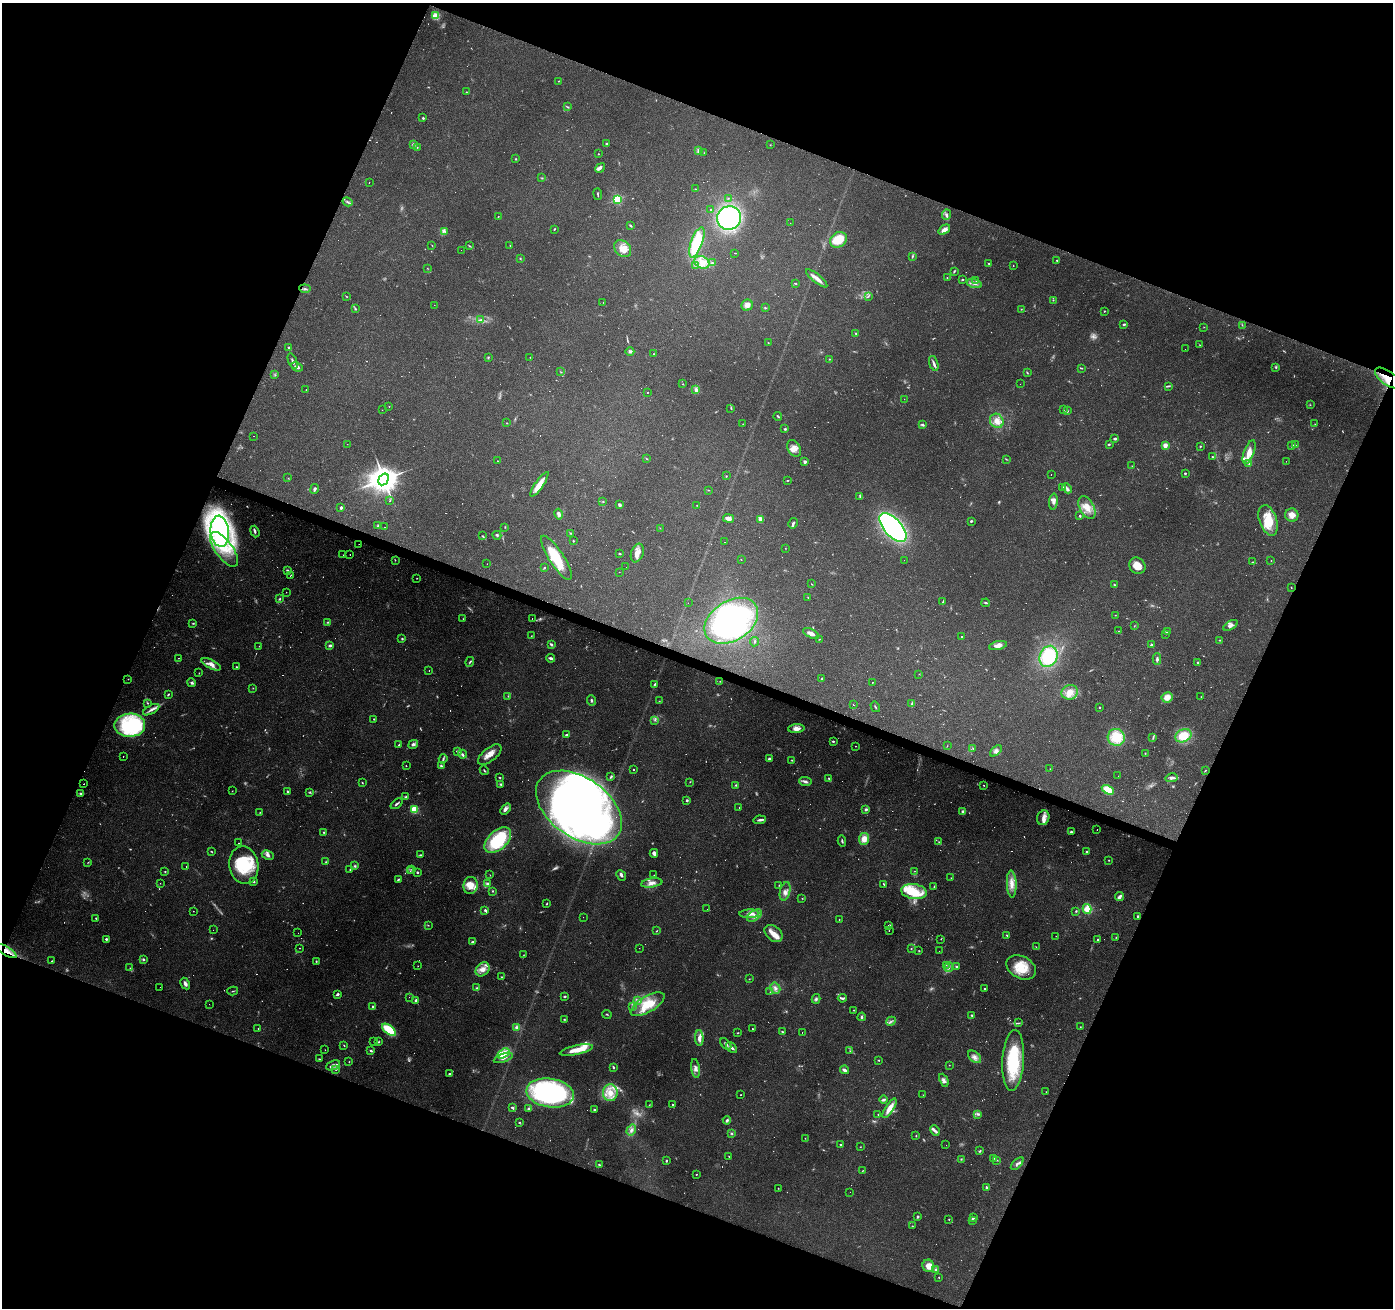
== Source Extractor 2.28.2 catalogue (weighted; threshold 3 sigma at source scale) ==
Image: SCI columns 5-5568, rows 271-5492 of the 5568 x 5698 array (HDU 1 of 3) = the unmasked area's bounding box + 8 px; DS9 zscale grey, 4 x 4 block average (1 PNG px = mean of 4 x 4 image px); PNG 1395 x 1310 px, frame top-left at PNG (2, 3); each listed source drawn as its Kron ellipse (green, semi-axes under 4 px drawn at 4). Shown black and unused: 42% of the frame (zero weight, under 2 of 3 exposures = <1% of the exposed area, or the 3 px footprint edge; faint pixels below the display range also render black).
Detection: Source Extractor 2.28.2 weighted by HDU 2 'WHT'. Background 0.27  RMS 0.0078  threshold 0.0351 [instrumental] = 3 sigma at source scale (4.5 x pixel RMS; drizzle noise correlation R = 1.50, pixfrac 1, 0.0396/0.0396 arcsec/px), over >= 5 px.
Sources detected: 892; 108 too faint to see at this stretch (4 x 4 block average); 6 inside a brighter object's white glare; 88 cosmic-ray / hot-pixel residue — neither listed nor drawn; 16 coinciding with a brighter row at this scale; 71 inside a brighter listed object's ellipse — not listed separately; of the other 603, all 500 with FLUX_AUTO >= 1.47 (the completeness limit of this list) listed and drawn (103 fainter detections not listed), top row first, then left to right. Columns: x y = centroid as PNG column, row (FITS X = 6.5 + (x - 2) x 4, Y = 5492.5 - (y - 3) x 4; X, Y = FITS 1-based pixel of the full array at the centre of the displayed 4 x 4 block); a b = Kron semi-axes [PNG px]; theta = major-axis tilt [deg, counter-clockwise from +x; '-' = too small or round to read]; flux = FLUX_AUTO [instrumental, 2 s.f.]
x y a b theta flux
436 16 2 2 - 370
559 81 2 2 - 2.6
466 92 2 2 - 2.8
567 107 3 2 - 2.9
423 118 2 2 - 15
606 144 3 2 - 4.9
413 145 3 2 - 12
770 145 2 2 - 1.8
417 147 2 2 - 2.6
698 151 4 3 - 8.2
704 153 2 2 - 1.9
598 154 2 2 - 3.4
516 159 2 2 - 3.5
600 168 5 3 - 12
542 178 2 2 - 2.7
369 183 2 2 - 6.9
696 189 3 2 - 2.1
598 194 6 2 -82 4.7
728 198 2 2 - 2.1
617 199 2 2 - 520
347 202 5 2 - 9.3
711 209 2 2 - 4.3
946 215 5 4 - 12
498 216 2 2 - 2.2
729 218 12 11 - 640
790 223 2 2 - 3.2
631 226 4 2 - 5.9
554 229 2 2 - 4.2
944 230 6 4 38 26
444 231 3 3 - 7.1
838 240 9 7 35 120
697 242 16 5 70 290
432 245 2 2 - 1.6
510 245 2 2 - 5.7
469 246 3 2 - 4.3
623 249 9 7 -44 46
461 250 2 2 - 1.5
735 253 2 2 - 2.1
912 257 2 2 - 2.5
520 258 2 2 - 3.7
1057 260 2 2 - 4.8
702 262 8 6 -29 43
712 263 3 2 - 6.1
989 264 3 2 - 3.8
696 265 3 2 - 5.1
1013 266 2 2 - 8.8
427 268 2 2 - 1.8
954 271 4 2 - 5
817 278 13 3 -38 35
947 278 2 2 - 2.7
962 279 2 2 - 4.4
976 281 2 2 - 1.8
974 283 7 2 -15 14
796 284 3 2 - 3
305 289 5 2 - 8.4
346 296 2 2 - 2.9
868 296 3 2 - 4.2
1053 300 2 2 - 3.9
603 302 2 2 - 6.7
434 305 2 2 - 2
747 305 6 5 - 28
765 308 4 2 - 3.7
355 309 3 2 - 3.9
1021 309 2 2 - 2.5
1104 311 3 2 - 2.4
481 320 4 3 - 9
1124 324 3 2 - 8.3
1242 325 2 2 - 1.7
1204 327 2 2 - 1.6
856 334 2 2 - 3.6
768 343 2 2 - 1.7
1200 345 2 2 - 1.5
289 347 2 2 - 6.6
1185 349 2 2 - 2.5
630 351 4 3 - 13
654 354 2 2 - 1.8
488 357 3 2 - 4.7
530 357 2 2 - 1.9
829 359 2 2 - 2.9
293 361 8 2 -70 12
934 364 8 3 -72 14
297 367 6 3 -24 14
1276 367 3 2 - 5.5
1081 368 2 2 - 3.3
561 372 2 2 - 2.4
1027 372 4 2 - 3.8
275 374 2 2 - 2.2
1388 378 15 7 -36 59
683 384 2 2 - 2.7
1020 384 2 2 - 3.1
1168 386 3 2 - 5.3
306 390 2 2 - 2.9
696 390 4 2 - 25
647 392 2 2 - 4.5
904 399 2 2 - 1.8
1310 405 2 2 - 1.9
389 407 2 2 - 1.8
731 409 2 2 - 3.5
382 410 2 2 - 1.9
1063 410 2 2 - 2.2
1067 411 3 2 - 5
778 416 4 2 - 5
997 421 7 6 - 37
507 423 2 2 - 2.3
743 424 2 2 - 1.7
922 424 4 2 - 7.1
1315 424 2 2 - 1.6
785 429 3 2 - 6.4
254 436 2 2 - 2.3
1115 439 4 2 - 10
347 444 2 2 - 1.6
1109 444 3 2 - 4.1
1165 445 2 2 - 130
1295 445 3 2 - 3.8
1200 446 2 2 - 6
1292 446 3 3 - 13
794 448 9 6 -58 31
1249 452 12 5 69 44
1212 457 2 2 - 12
647 459 2 2 - 2.5
1006 459 3 2 - 3.2
497 461 2 2 - 7.4
1286 461 2 2 - 2.1
805 462 2 2 - 52
1249 463 3 2 - 7.9
1132 466 2 2 - 2.1
1185 473 2 2 - 14
1051 474 2 2 - 2
726 476 2 2 - 2.6
288 478 3 2 - 2.2
384 479 6 4 58 7800
787 480 2 2 - 2.6
539 484 15 4 56 70
1063 487 3 2 - 3.1
1067 488 5 3 - 10
315 489 5 3 - 13
708 490 2 2 - 2.5
860 496 2 2 - 3.1
390 501 2 2 - 1.9
603 501 2 2 - 3.2
1053 502 8 3 84 23
619 505 4 3 - 11
697 505 2 2 - 1.7
1087 507 12 7 -62 58
341 508 2 2 - 12
559 514 5 3 - 18
1292 515 6 6 - 40
1080 516 2 2 - 6.6
728 519 5 4 - 25
760 519 4 3 - 27
1268 520 16 8 -71 120
971 521 3 2 - 5.3
793 523 5 2 - 9.4
378 526 3 2 - 3.8
385 527 2 2 - 2.3
505 527 2 2 - 2.7
660 528 2 2 - 1.5
893 528 18 8 -49 1400
220 531 15 9 -84 710
255 532 6 3 -69 12
571 533 3 2 - 6.3
497 535 4 3 - 6.6
483 536 2 2 - 4.3
573 541 2 2 - 4.1
724 542 2 2 - 5.3
359 544 2 2 - 2.5
785 548 2 2 - 1.5
224 549 20 8 -54 150
637 553 9 6 69 35
620 554 2 2 - 8
343 555 2 2 - 1.8
350 555 2 2 - 4.2
556 558 25 7 -57 170
741 559 2 2 - 2
395 560 3 2 - 2.6
904 560 2 2 - 1.5
1271 561 2 2 - 2.1
1252 562 3 2 - 3.3
487 564 2 2 - 3
1137 566 8 7 - 56
626 567 2 2 - 2.1
544 568 2 2 - 4
287 570 3 3 - 6.1
619 572 2 2 - 1.5
290 576 2 2 - 2.2
417 578 2 2 - 2
811 584 2 2 - 2.3
1115 585 3 2 - 4.3
1291 588 2 2 - 2
286 592 2 2 - 6.1
808 597 2 2 - 1.8
279 599 4 2 - 4.6
943 602 4 2 - 4.5
688 603 2 2 - 3.6
986 603 4 2 - 6.8
1115 615 2 2 - 2.2
532 618 2 2 - 4
463 619 3 2 - 1.9
731 621 29 20 33 1100
327 622 2 2 - 3.6
193 623 3 2 - 5
1230 625 8 4 31 20
1134 626 2 2 - 2.2
1118 631 2 2 - 1.8
1167 632 3 2 - 9.7
811 633 8 3 -27 28
1166 634 2 2 - 3.7
531 636 2 2 - 1.6
962 637 2 2 - 5.9
402 639 3 2 - 5.6
819 639 3 2 - 2.5
1219 640 2 2 - 2.6
754 642 4 2 - 4.5
551 644 4 2 - 9.8
330 645 3 2 - 11
1151 645 3 2 - 6.1
259 646 2 2 - 2.9
998 646 9 4 12 29
1048 656 11 8 66 280
179 658 2 2 - 1.8
551 658 4 2 - 13
1157 659 6 2 88 14
470 662 5 2 - 5.9
1198 662 2 2 - 17
211 664 10 4 -27 36
236 667 2 2 - 4.2
429 670 2 2 - 3.2
199 673 2 2 - 1.5
919 674 2 2 - 1.8
822 678 3 2 - 3.7
128 679 2 2 - 2.1
720 681 2 2 - 1.8
191 682 4 3 - 8.3
872 683 2 2 - 9.4
654 684 4 2 - 6
253 688 2 2 - 1.8
1070 692 8 7 - 49
168 695 3 2 - 5.5
508 696 2 2 - 3.1
1167 697 5 5 - 42
1201 697 2 2 - 2.3
591 700 5 2 - 7.9
659 701 2 2 - 1.7
147 703 3 2 - 4.1
853 704 2 2 - 3
912 704 4 2 - 8.2
875 707 5 2 - 4.9
1099 707 2 2 - 4.7
151 710 9 3 28 21
374 719 3 2 - 3.5
655 720 2 2 - 3
130 725 15 11 1 480
796 729 8 4 4 33
566 735 2 2 - 8.2
1183 736 8 6 23 130
1116 737 8 8 - 120
1153 738 3 2 - 5.6
833 741 3 2 - 5.5
413 744 5 3 - 15
399 745 3 2 - 4.1
855 746 2 2 - 5.9
947 746 2 2 - 2.1
973 748 2 2 - 2.8
996 751 7 4 40 16
458 752 3 2 - 6.3
1145 753 2 2 - 2.3
462 754 5 2 - 12
490 755 14 6 38 51
123 756 2 2 - 6.7
443 759 5 2 - 7.8
769 759 3 2 - 15
792 760 3 2 - 3
406 766 2 2 - 2.3
441 766 4 3 - 9.5
1050 769 2 2 - 1.8
484 770 5 2 - 4.9
633 770 2 2 - 3.2
1205 771 2 2 - 2.4
1118 776 2 2 - 1.8
611 777 4 2 - 8.1
500 778 3 2 - 4.1
829 778 2 2 - 4.4
1171 778 6 3 12 16
690 782 2 2 - 2.3
805 782 6 3 -6 13
362 783 3 2 - 3
84 784 2 2 - 2.8
500 784 3 2 - 5.2
736 785 2 2 - 3.8
984 785 2 2 - 5.7
1108 790 6 4 -30 98
232 791 2 2 - 1.8
287 792 3 2 - 6.5
310 792 4 3 - 5.6
81 793 4 3 - 8.8
406 797 4 2 - 5.3
687 800 4 2 - 6.4
397 804 7 2 39 10
579 807 48 30 -35 3000
739 807 2 2 - 3
414 809 2 2 - 370
505 809 6 4 48 18
866 809 3 3 - 10
963 811 3 3 - 12
260 812 2 2 - 2.4
1043 818 7 6 - 28
759 820 6 2 9 13
1097 830 2 2 - 9.7
324 832 3 2 - 4.2
1071 832 4 2 - 7.2
864 839 6 5 - 48
498 840 16 9 43 340
842 841 5 2 - 6.5
939 842 3 2 - 4.7
238 843 2 2 - 2.2
212 852 3 2 - 3.5
1087 852 3 2 - 4.8
654 853 4 3 - 18
268 855 6 4 -26 16
420 855 3 3 - 5.4
1109 860 2 2 - 4.5
88 862 2 2 - 2.6
326 862 2 2 - 2.9
244 865 19 14 -80 220
186 866 2 2 - 1.7
355 866 3 3 - 7
350 870 2 2 - 3.9
412 870 3 2 - 3.5
410 871 2 2 - 3.1
915 871 2 2 - 3.7
165 872 2 2 - 3.1
417 872 2 2 - 8.1
490 875 2 2 - 1.7
654 875 2 2 - 3.2
621 876 5 3 - 9.3
951 878 2 2 - 1.7
398 879 3 2 - 6.8
254 881 3 2 - 7.3
160 883 2 2 - 1.8
487 883 4 3 - 11
652 883 11 4 8 33
884 884 3 2 - 4.6
1012 884 13 5 -88 47
470 885 8 7 - 59
779 885 2 2 - 2.5
934 887 2 2 - 3.4
493 891 2 2 - 4.1
785 891 9 5 76 25
914 891 13 7 -9 86
1120 897 4 2 - 18
802 898 2 2 - 2.3
547 904 3 2 - 3.4
707 909 2 2 - 4.8
1087 909 5 3 - 56
485 910 4 2 - 8.8
193 911 2 2 - 2.4
1076 911 3 2 - 4.4
749 914 10 3 2 32
754 916 8 5 32 36
1137 916 3 2 - 5.8
583 917 2 2 - 1.6
96 918 2 2 - 3.1
839 919 2 2 - 2.6
428 925 3 2 - 3
889 925 3 2 - 5.2
213 930 2 2 - 3.2
889 930 2 2 - 2.4
657 931 2 2 - 2.6
298 933 2 2 - 1.9
774 933 10 7 -40 41
1007 935 3 2 - 4.5
1056 936 2 2 - 1.7
1116 937 2 2 - 2.4
106 939 2 2 - 20
941 939 3 2 - 2.2
1098 939 2 2 - 4.3
472 942 3 2 - 7
1036 947 2 2 - 2.1
300 948 2 2 - 2.5
639 948 2 2 - 4.1
911 949 2 2 - 3.6
6 951 11 4 -30 31
919 951 2 2 - 3.1
939 951 2 2 - 1.6
524 955 2 2 - 2.7
143 959 2 2 - 8.9
52 961 2 2 - 5.7
316 961 2 2 - 3.6
946 965 2 2 - 2.2
418 966 2 2 - 2
956 966 2 2 - 5
949 967 5 3 - 11
1021 967 15 11 -29 140
130 968 2 2 - 3.6
483 969 8 6 47 37
501 977 2 2 - 5.2
749 979 2 2 - 2.1
185 984 6 3 -62 19
160 987 2 2 - 2.6
477 988 3 3 - 6.8
775 988 6 5 - 20
984 989 2 2 - 11
233 991 5 2 - 4.6
770 992 2 2 - 1.7
337 994 3 2 - 8.5
565 996 3 2 - 5.4
409 997 2 2 - 1.5
842 998 4 2 - 9.8
816 999 5 3 - 8.8
416 1000 2 2 - 53
637 1000 3 2 - 5.4
209 1004 2 2 - 1.5
648 1004 19 8 30 150
373 1007 3 2 - 7.6
632 1007 3 2 - 6.7
854 1010 2 2 - 5.1
607 1014 5 2 - 3.5
972 1015 3 2 - 5.7
862 1017 4 3 - 8.3
564 1019 3 2 - 3.5
891 1021 5 2 - 9
1018 1023 3 2 - 4.1
517 1027 4 4 - 16
1080 1027 2 2 - 2.1
258 1028 2 2 - 2.3
752 1029 2 2 - 12
389 1030 8 4 -39 190
782 1032 2 2 - 4
802 1032 2 2 - 11
738 1033 2 2 - 4.1
699 1038 8 3 -87 25
374 1042 2 2 - 1.7
378 1042 3 2 - 4.4
726 1044 7 2 -46 12
344 1045 2 2 - 3.4
731 1047 7 2 -43 17
325 1050 2 2 - 1.6
576 1050 17 4 12 83
371 1051 3 2 - 6.7
850 1051 2 2 - 2.5
503 1053 7 3 32 100
974 1057 7 5 -40 22
503 1058 10 4 19 21
320 1059 3 2 - 4.6
879 1060 3 2 - 3
1013 1060 30 11 86 320
349 1062 2 2 - 2.3
333 1065 7 4 23 18
949 1065 2 2 - 1.8
613 1067 3 2 - 6.5
696 1068 9 4 -81 24
336 1070 3 2 - 3
844 1070 4 2 - 16
449 1074 3 2 - 7.7
944 1080 7 4 -66 18
1046 1092 2 2 - 1.5
550 1093 24 14 -9 1100
610 1093 8 7 - 69
741 1095 2 2 - 5.9
923 1095 2 2 - 1.5
883 1100 4 2 - 16
649 1105 2 2 - 2.8
672 1105 2 2 - 6.1
512 1108 4 2 - 8
890 1108 11 4 57 55
528 1109 3 2 - 7.2
594 1110 2 2 - 7.2
977 1114 3 3 - 9.4
878 1115 2 2 - 2.4
727 1120 4 3 - 9.6
519 1122 3 2 - 3.1
631 1130 6 3 58 19
935 1131 5 3 - 9.6
731 1133 3 2 - 5
916 1136 2 2 - 3.6
805 1138 2 2 - 2
840 1144 2 2 - 4.3
946 1145 2 2 - 3
860 1147 2 2 - 1.8
980 1151 4 2 - 5.7
729 1156 2 2 - 2.2
994 1158 2 2 - 1.8
961 1159 3 2 - 3.4
997 1160 3 2 - 3
666 1161 2 2 - 6.3
1017 1164 8 3 44 15
599 1165 3 2 - 4.7
862 1171 2 2 - 2.1
696 1174 2 2 - 6.6
987 1187 3 2 - 8.3
778 1188 2 2 - 1.9
850 1192 2 2 - 1.6
918 1217 2 2 - 11
974 1218 4 2 - 5.3
949 1219 2 2 - 3.8
972 1220 3 2 - 7.4
912 1226 2 2 - 2.1
928 1266 6 6 - 56
936 1269 3 2 - 5.8
939 1277 2 2 - 2.1
Overlapping masked pixels (flux is a lower limit): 2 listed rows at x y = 1388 378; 6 951
Diffuse or blended objects may show on this block-average render without a row.